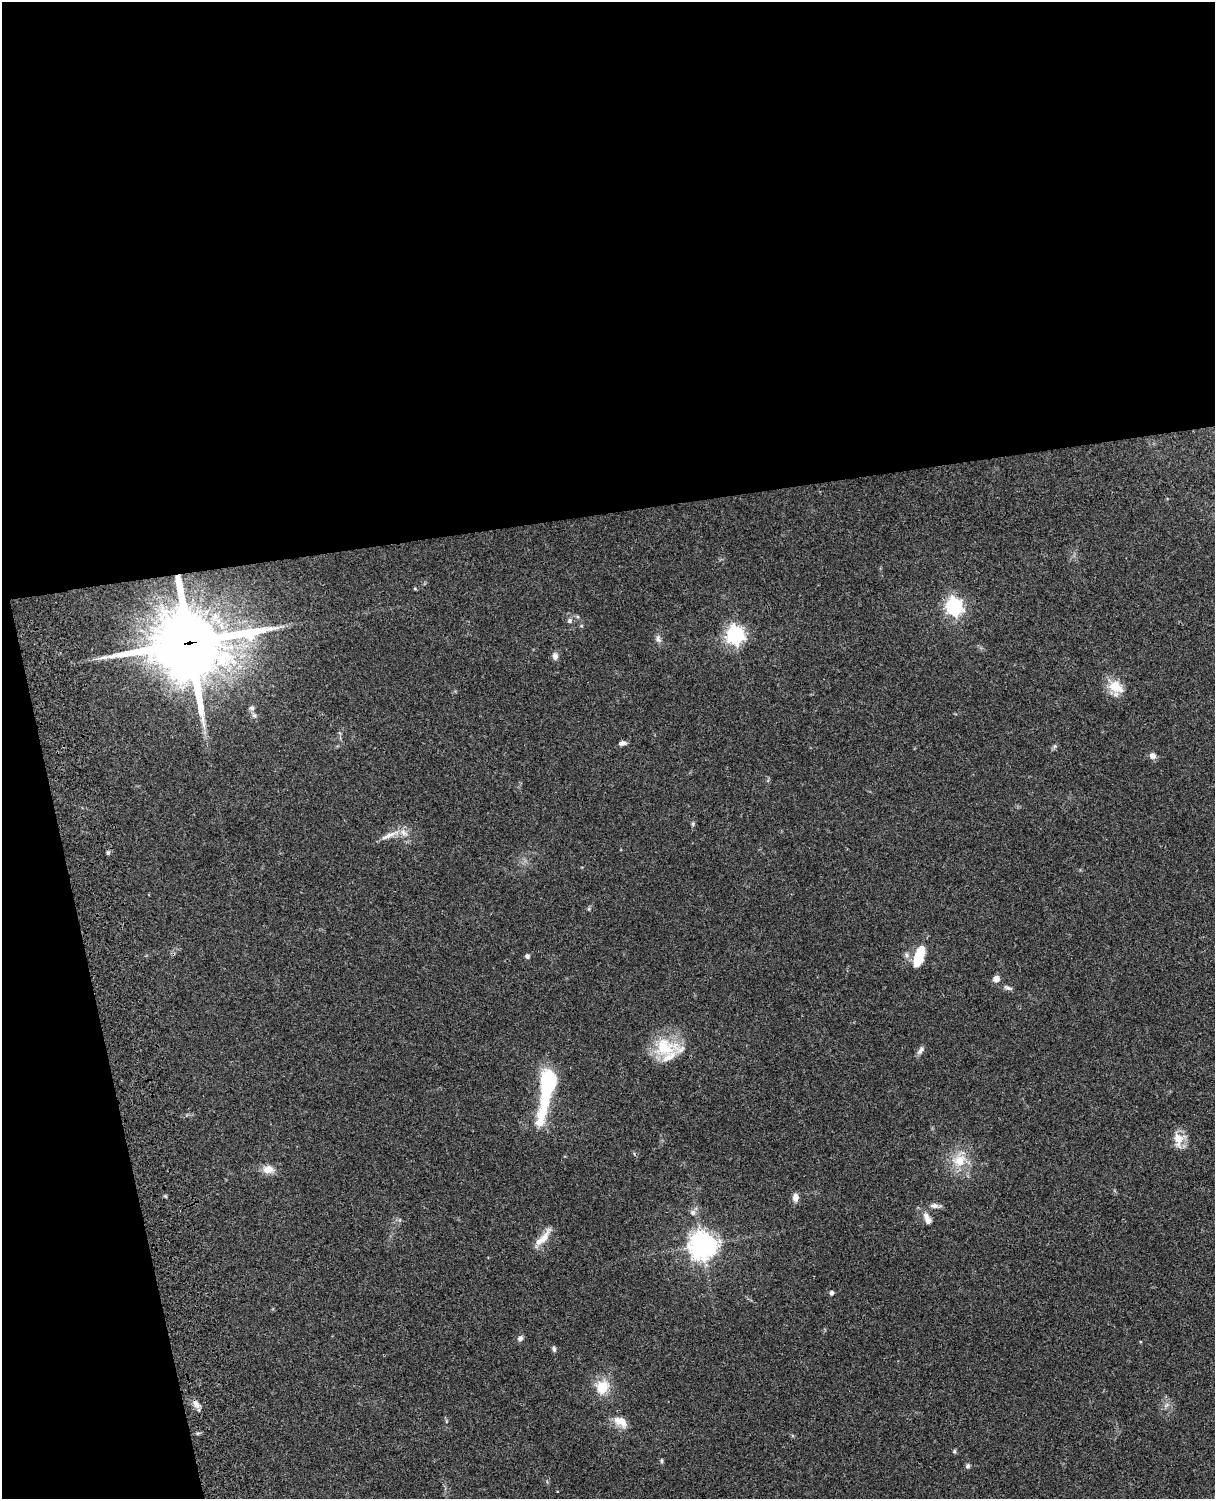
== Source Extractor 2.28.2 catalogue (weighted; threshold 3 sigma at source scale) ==
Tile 1 of 4 x 3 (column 1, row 1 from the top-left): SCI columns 122-1334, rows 3271-4767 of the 5091 x 4931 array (HDU 1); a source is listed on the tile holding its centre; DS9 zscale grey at full resolution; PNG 1217 x 1501 px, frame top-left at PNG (2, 2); no overlay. Shown black and unused: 39% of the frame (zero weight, under 3 of 4 exposures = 6% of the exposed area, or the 3 px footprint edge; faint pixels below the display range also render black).
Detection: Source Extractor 2.28.2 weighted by HDU 2 'WHT'; one run over the whole footprint, this tile lists its part. Background 0.0755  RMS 0.0058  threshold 0.026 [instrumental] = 3 sigma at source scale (4.5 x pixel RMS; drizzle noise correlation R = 1.50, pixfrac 1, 0.05/0.05 arcsec/px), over >= 5 px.
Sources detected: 48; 1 inside a brighter object's white glare — not listed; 6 inside a brighter listed object's ellipse — not listed separately; the other 41 listed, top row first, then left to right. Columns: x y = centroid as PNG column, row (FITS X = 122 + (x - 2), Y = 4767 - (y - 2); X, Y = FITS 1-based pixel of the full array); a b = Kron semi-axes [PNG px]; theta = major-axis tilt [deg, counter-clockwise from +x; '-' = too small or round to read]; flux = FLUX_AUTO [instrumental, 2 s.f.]
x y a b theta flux
415 589 4 4 - 0.62
954 606 7 7 - 200
570 621 7 6 - 1.6
735 635 7 7 - 220
658 639 11 7 -77 2.1
189 643 30 26 7 3400
555 656 9 7 -79 2.4
1116 687 21 14 -33 11
252 708 8 7 - 1.7
623 743 8 5 4 2.1
1055 746 7 4 71 0.97
1153 756 8 7 - 2.8
693 824 6 5 - 0.83
389 835 31 6 23 5.6
108 853 5 5 - 0.88
907 955 8 5 -38 1.8
919 955 20 8 71 22
527 956 5 5 - 1.4
996 979 7 6 - 3.6
1008 988 13 5 -23 1.7
664 1047 28 28 - 24
921 1050 12 6 62 2.2
546 1093 41 16 84 27
1179 1139 20 14 85 7.7
959 1161 20 17 12 13
268 1169 16 11 -3 5.4
796 1197 9 7 90 3.6
935 1206 14 6 -3 2.5
693 1212 8 8 - 2.1
927 1219 16 8 -66 4.3
543 1238 29 8 49 7.4
703 1245 9 9 - 600
831 1293 4 4 - 1.8
520 1338 7 6 - 1.8
554 1349 8 4 -75 1.2
602 1387 17 15 61 12
196 1404 13 8 -52 3.3
620 1421 17 10 -30 8
954 1451 6 5 - 0.79
662 1461 7 3 -90 0.78
967 1466 6 6 - 1.2
Overlapping masked pixels (flux is a lower limit): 1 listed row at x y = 189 643